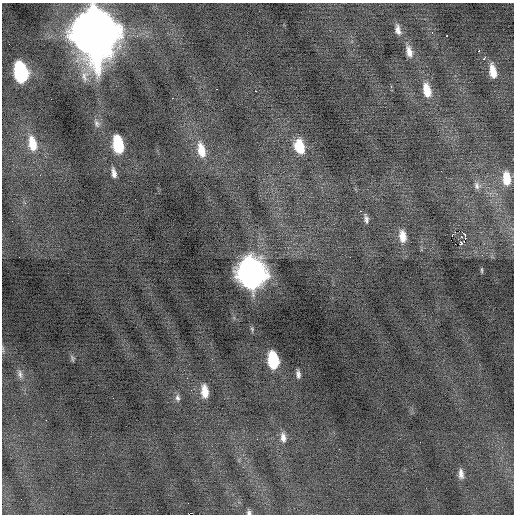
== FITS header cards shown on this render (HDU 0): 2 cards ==
NAXIS1  =                  512 / Axis length
NAXIS2  =                  512 / Axis length

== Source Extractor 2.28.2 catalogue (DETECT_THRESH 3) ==
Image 512 x 512 px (HDU 0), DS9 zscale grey, 1 PNG px = 1 image px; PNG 516 x 516 px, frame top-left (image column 1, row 512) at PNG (2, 3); no overlay
Background -0.104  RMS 0.75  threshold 2.26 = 3 sigma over >= 5 px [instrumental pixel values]
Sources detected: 47; all 47 listed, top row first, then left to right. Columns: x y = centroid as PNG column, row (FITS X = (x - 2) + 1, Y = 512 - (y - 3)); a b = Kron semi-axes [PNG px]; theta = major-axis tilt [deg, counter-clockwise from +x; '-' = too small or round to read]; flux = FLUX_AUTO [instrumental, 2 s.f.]
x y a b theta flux
398 30 12 6 -76 270
432 32 3 2 - 130
95 33 20 14 -79 390000
447 35 3 2 - 280
9 44 2 2 - 88
479 51 3 3 - 240
409 52 14 7 -76 420
484 59 3 3 - 340
493 71 14 7 -78 750
21 72 15 8 -79 7300
85 76 17 11 79 500
216 89 3 2 - 70
427 90 17 9 -76 880
255 91 3 2 - 170
172 98 2 2 - 61
97 123 11 7 -60 210
32 144 19 10 -78 1000
118 144 13 7 -80 2900
300 146 16 10 -73 1300
201 150 20 9 -77 930
114 173 11 5 -79 250
507 178 13 7 -84 840
477 186 10 7 -75 210
360 211 3 3 - 44
366 219 10 5 -77 180
452 235 2 2 - 31
465 235 4 2 - 590
403 236 15 8 -82 620
461 236 3 3 - 54
455 244 3 2 - 71
461 244 3 2 - 530
19 257 2 2 - 32
482 270 7 3 -89 62
251 273 17 12 -79 63000
252 329 7 4 -66 87
3 349 13 2 90 91
72 358 10 5 -73 100
273 360 13 8 -78 3200
20 374 12 7 -78 250
298 374 7 4 -82 180
205 391 13 7 -84 710
177 398 10 7 -82 170
46 420 2 2 - 150
283 438 13 7 -82 320
461 474 12 6 -85 260
188 503 2 2 - 28
249 512 7 5 -84 120
At the frame edge (FLAGS 8, measured only in part): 2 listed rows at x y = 95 33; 249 512